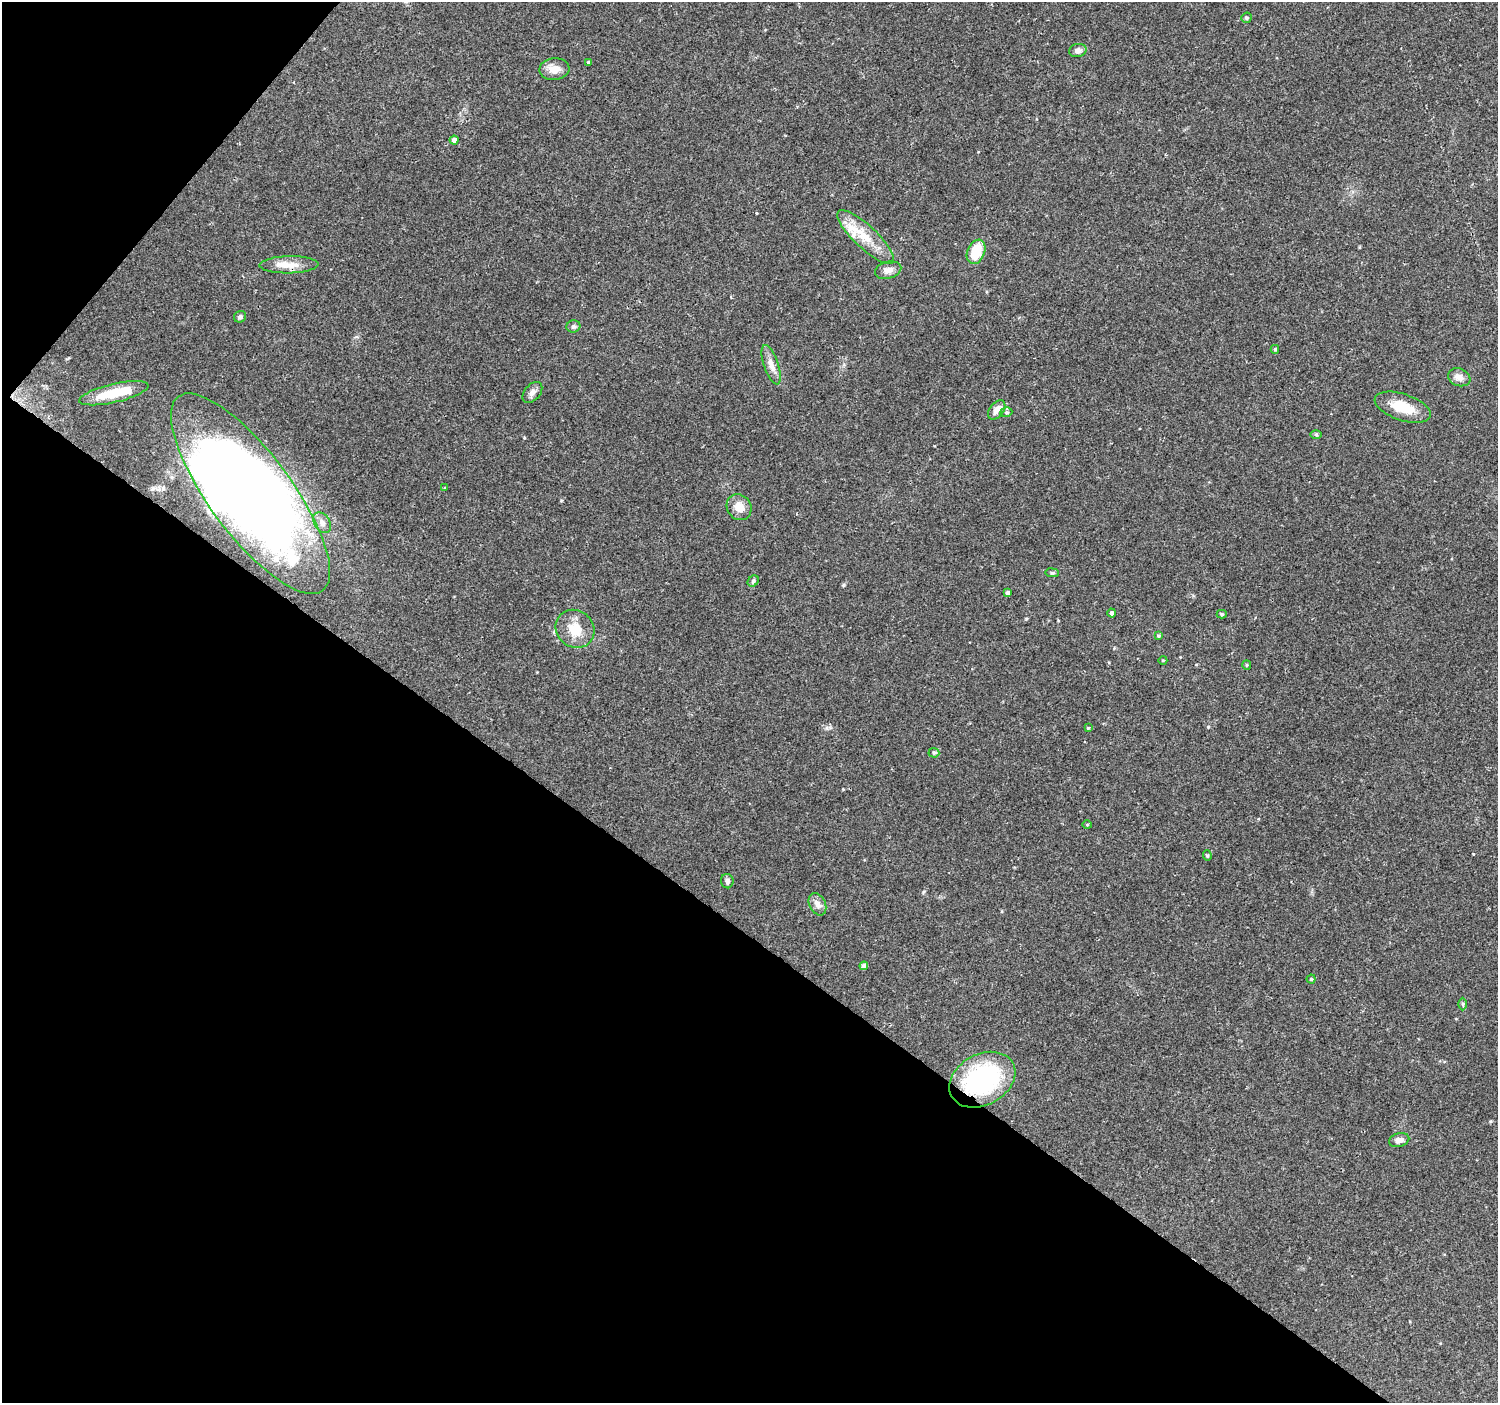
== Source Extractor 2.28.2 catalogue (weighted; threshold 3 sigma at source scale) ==
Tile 9 of 4 x 4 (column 1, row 3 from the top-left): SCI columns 8-1503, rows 1645-3045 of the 5991 x 6023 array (HDU 1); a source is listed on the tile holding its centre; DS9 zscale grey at full resolution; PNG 1500 x 1405 px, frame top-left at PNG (2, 2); each listed source drawn as its Kron ellipse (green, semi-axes under 4 px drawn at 4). Shown black and unused: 37% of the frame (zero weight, under 2 of 3 exposures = <1% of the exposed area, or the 3 px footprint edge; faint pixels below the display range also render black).
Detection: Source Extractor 2.28.2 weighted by HDU 2 'WHT'; one run over the whole footprint, this tile lists its part. Background 0.127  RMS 0.0086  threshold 0.0387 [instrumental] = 3 sigma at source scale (4.5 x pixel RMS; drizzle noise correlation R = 1.50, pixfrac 1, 0.0396/0.0396 arcsec/px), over >= 5 px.
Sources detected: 52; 4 inside a brighter object's white glare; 1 cosmic-ray / hot-pixel residue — neither listed nor drawn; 3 inside a brighter listed object's ellipse — not listed separately; the other 44 listed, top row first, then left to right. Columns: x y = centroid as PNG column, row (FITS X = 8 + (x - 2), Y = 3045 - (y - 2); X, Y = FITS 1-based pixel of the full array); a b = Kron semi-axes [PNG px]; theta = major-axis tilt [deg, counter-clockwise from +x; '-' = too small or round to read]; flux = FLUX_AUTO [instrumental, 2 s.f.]
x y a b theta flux
1246 18 5 5 - 1.6
1078 50 9 6 13 3.1
588 62 4 3 - 1.2
554 69 15 11 4 8.9
454 140 4 4 - 3.5
866 237 37 11 -43 21
976 252 13 8 68 21
289 265 29 8 1 11
888 270 13 8 15 4.6
240 317 6 5 - 2
573 326 7 6 - 1.8
1275 349 4 3 - 1.1
771 365 20 7 -71 6.8
1459 377 11 8 -21 5.3
532 392 12 8 49 3.9
114 393 35 9 13 25
1403 407 29 13 -18 21
997 410 11 7 51 6
1006 412 6 5 - 1.4
1316 434 6 4 -1 1.1
444 488 3 2 - 1.8
250 494 121 41 -53 950
739 507 13 12 - 9.1
322 523 11 7 -58 4.4
1052 573 7 3 -7 1.2
753 581 6 5 - 1.3
1008 593 4 3 - 2.1
1112 613 4 4 - 1.9
1222 614 5 4 - 1.3
575 629 20 18 -39 17
1158 636 4 3 - 0.97
1163 660 4 3 - 0.58
1247 665 5 4 - 0.86
1088 728 3 3 - 0.85
934 753 5 5 - 1.2
1087 825 5 3 - 0.76
1207 856 5 4 - 1.3
727 881 7 6 - 2.6
817 904 12 8 -64 4.3
864 966 4 4 - 3.3
1311 979 4 4 - 1.2
1463 1004 6 4 -89 1.2
982 1080 35 25 29 110
1399 1140 10 7 13 3.7
Overlapping masked pixels (flux is a lower limit): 2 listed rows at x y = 250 494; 982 1080